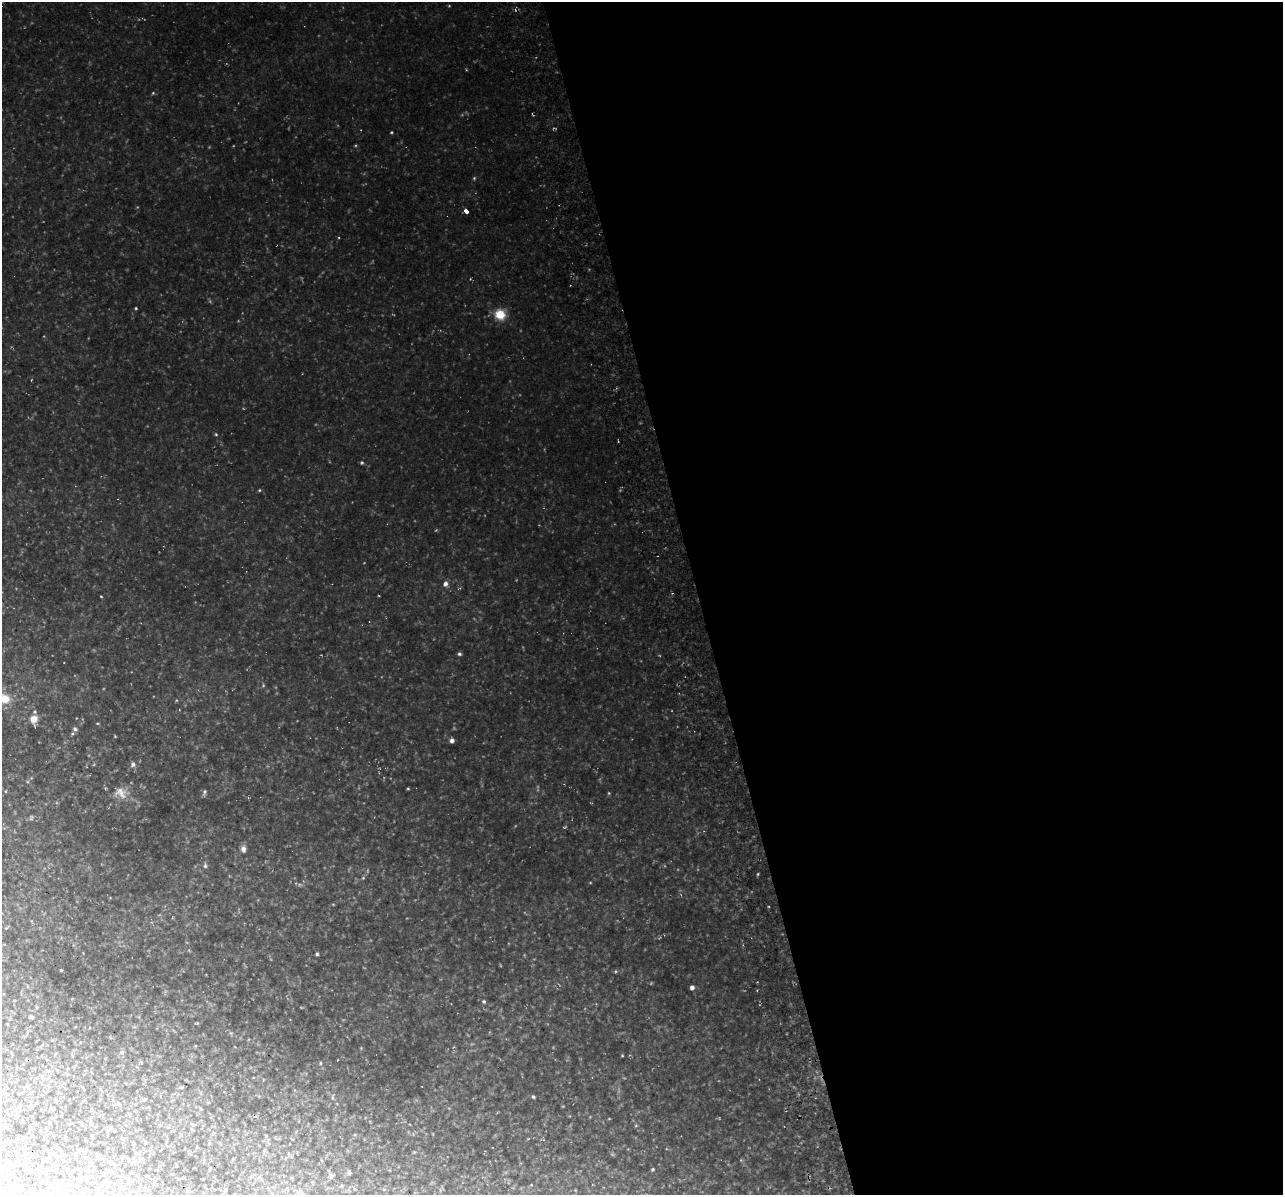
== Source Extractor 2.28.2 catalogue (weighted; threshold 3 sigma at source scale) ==
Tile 8 of 4 x 4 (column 4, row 2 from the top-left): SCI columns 3897-5177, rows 2496-3688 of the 5224 x 4944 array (HDU 1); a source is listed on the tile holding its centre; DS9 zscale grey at full resolution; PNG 1285 x 1197 px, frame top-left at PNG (2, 2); no overlay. Shown black and unused: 46% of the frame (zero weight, under 3 of 4 exposures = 3% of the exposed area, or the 3 px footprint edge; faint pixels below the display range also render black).
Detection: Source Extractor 2.28.2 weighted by HDU 2 'WHT'; one run over the whole footprint, this tile lists its part. Background 0.0506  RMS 0.009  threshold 0.0405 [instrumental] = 3 sigma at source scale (4.5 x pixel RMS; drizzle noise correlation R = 1.50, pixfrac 1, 0.0396/0.0396 arcsec/px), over >= 5 px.
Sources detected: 51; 2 too faint to see at this stretch — not listed; the other 49 listed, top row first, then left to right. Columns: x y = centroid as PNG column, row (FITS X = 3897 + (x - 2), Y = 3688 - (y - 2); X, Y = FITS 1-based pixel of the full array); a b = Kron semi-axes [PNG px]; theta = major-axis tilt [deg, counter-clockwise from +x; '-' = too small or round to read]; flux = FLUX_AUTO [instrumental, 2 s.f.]
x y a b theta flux
153 93 5 4 - 0.97
391 132 3 3 - 0.88
474 178 5 4 - 1.1
466 211 4 3 - 19
136 308 3 3 - 0.96
500 314 12 12 - 17
31 380 4 2 - 0.55
216 434 5 4 - 1.1
362 463 5 4 - 1.2
259 490 4 4 - 0.87
445 584 7 6 - 3.6
101 596 4 3 - 0.66
459 654 4 4 - 1.9
4 698 17 12 -23 16
34 719 11 9 66 8.6
75 729 7 6 - 3
115 736 3 3 - 0.7
452 740 5 5 - 3.6
133 764 6 6 - 3.1
408 789 5 3 - 0.87
204 792 8 4 69 1.9
120 793 20 15 -27 13
609 793 4 4 - 0.88
564 827 6 3 0 0.91
243 849 8 6 -89 3.7
205 866 8 5 -89 1.8
758 874 5 3 - 0.85
363 878 5 5 - 0.98
6 928 5 4 - 0.96
317 954 3 3 - 1.7
61 970 3 2 - 0.77
692 987 4 4 - 3.4
484 1002 5 5 - 1.4
31 1017 4 3 - 2.7
122 1052 6 4 -89 1.5
622 1056 4 3 - 0.69
320 1063 5 4 - 1.1
49 1077 6 4 87 1.6
533 1097 4 3 - 1.3
118 1104 6 4 -29 1.3
636 1125 5 3 - 0.81
111 1128 5 4 - 1.2
17 1163 7 3 9 1.1
210 1168 4 3 - 0.71
653 1169 4 4 - 1.2
349 1173 5 4 - 1.4
331 1176 6 6 - 1.9
121 1187 6 4 1 1.1
225 1190 5 3 - 0.84
Isophote crosses this tile's border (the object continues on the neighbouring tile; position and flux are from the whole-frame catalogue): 1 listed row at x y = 4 698